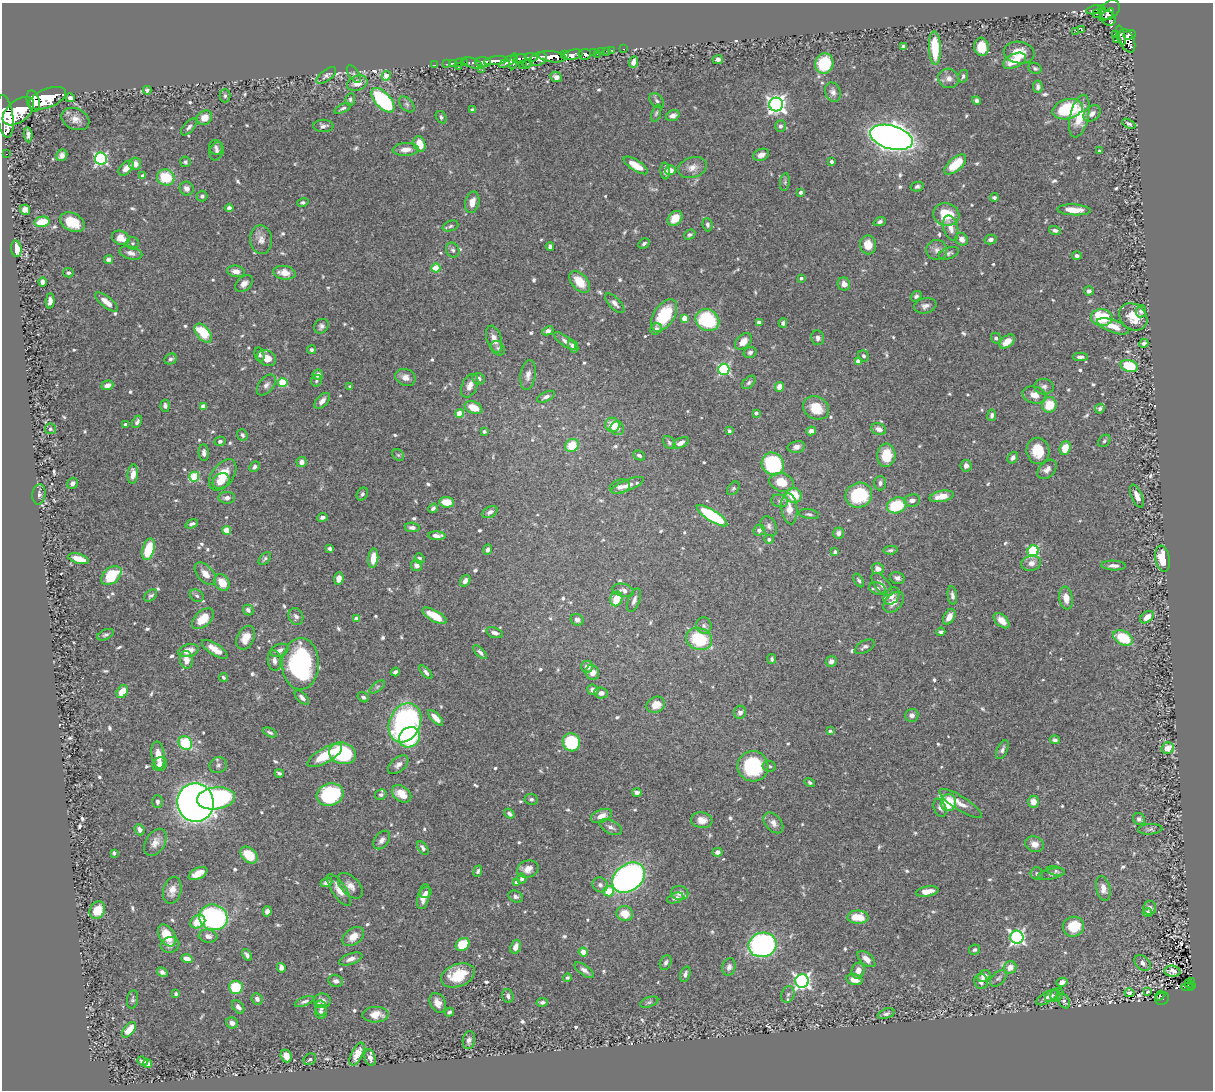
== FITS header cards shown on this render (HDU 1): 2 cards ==
NAXIS1  =                 1211
NAXIS2  =                 1088

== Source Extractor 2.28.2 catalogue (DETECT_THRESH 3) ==
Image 1211 x 1088 px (HDU 1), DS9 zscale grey, 1 PNG px = 1 image px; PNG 1215 x 1092 px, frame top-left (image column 1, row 1088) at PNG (2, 3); each listed source drawn as its Kron ellipse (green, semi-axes under 4 px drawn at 4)
Background 0.673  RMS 0.014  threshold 0.0435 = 3 sigma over >= 5 px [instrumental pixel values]
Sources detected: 769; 1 with non-positive FLUX_AUTO (blend fragments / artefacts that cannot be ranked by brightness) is neither listed nor drawn; of the other 768, the 500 brightest by FLUX_AUTO listed and drawn (268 fainter detections omitted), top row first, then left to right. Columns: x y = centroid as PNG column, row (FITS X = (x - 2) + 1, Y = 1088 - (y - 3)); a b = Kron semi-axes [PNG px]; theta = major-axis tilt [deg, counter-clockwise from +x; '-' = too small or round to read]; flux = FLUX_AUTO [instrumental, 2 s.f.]
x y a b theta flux
1095 10 8 3 12 190
1101 10 4 3 - 250
1110 10 11 8 47 420
1097 14 3 2 - 14
1107 15 8 3 37 370
1109 19 7 6 - 460
1081 29 3 3 - 54
1076 31 2 2 - 13
1116 34 4 3 - 130
1121 35 10 3 -76 230
1130 35 6 4 19 310
1116 39 3 2 - 5.8
1127 41 12 7 -67 590
903 46 4 3 - 1.9
981 47 9 7 -84 19
935 48 17 6 -88 36
624 49 3 2 - 14
612 50 3 3 - 27
606 51 2 2 - 5.9
602 52 4 3 - 49
593 53 3 3 - 130
1019 53 15 11 -10 15
564 54 4 3 - 410
585 54 6 5 - 430
597 54 2 2 - 7.8
572 55 11 5 13 1400
531 57 6 3 -6 360
552 57 14 5 -7 2800
520 59 7 4 18 580
538 59 9 6 24 1300
718 59 5 4 - 2.9
496 61 12 4 7 1400
514 61 8 3 78 560
1015 61 12 7 25 17
483 62 8 5 -3 1600
507 62 9 4 33 640
633 62 6 4 65 6.1
453 63 2 2 - 11
459 63 3 2 - 16
464 63 3 2 - 24
472 63 11 5 -20 93
824 63 10 9 - 48
447 64 3 2 - 19
528 64 5 4 - 210
435 65 2 2 - 9.3
522 65 2 2 - 18
458 67 3 2 - 71
1035 68 7 5 -27 2
482 70 4 2 - 3
354 74 10 5 -56 2.3
326 75 11 5 37 2.9
386 76 5 4 - 16
963 76 6 5 - 2.2
556 77 6 5 - 4.4
949 78 10 9 - 5.3
357 83 10 7 20 9.3
1038 87 6 5 - 2.7
147 90 4 4 - 2.1
833 92 10 7 -69 4.7
225 96 7 5 -90 2
47 98 20 9 21 5900
70 98 4 4 - 3.4
350 99 6 5 - 2.1
383 100 15 7 -48 120
977 100 4 4 - 2.7
33 101 11 6 -75 2800
657 101 9 5 -44 2.8
407 104 9 6 -46 3.2
776 104 7 7 - 480
343 108 8 4 26 2.3
1068 109 15 9 16 66
473 110 4 4 - 3
18 111 18 10 39 6200
656 113 9 4 71 2
1092 113 10 7 40 5.8
5 116 21 8 -82 4900
673 116 7 5 19 5.7
1079 116 22 9 77 24
441 117 6 5 - 2.1
205 118 8 6 44 12
75 119 14 10 -24 8.8
1129 124 7 4 -30 2.2
323 126 10 6 -1 3.2
780 126 6 5 - 2.5
189 127 10 5 48 3.7
28 135 7 4 -85 3.5
891 137 22 11 -16 1100
420 144 8 5 -69 16
216 147 7 6 - 2.9
406 149 13 6 3 8.1
217 151 9 6 72 3.5
1099 151 3 3 - 2.6
6 154 3 2 - 12
62 155 6 5 - 4.5
761 155 8 5 23 5.6
101 159 6 6 - 190
185 162 5 5 - 2
831 162 4 3 - 2
135 164 6 6 - 7.7
955 164 13 6 41 28
636 165 14 5 -32 16
126 168 9 5 43 8
692 168 14 10 17 8.5
670 170 5 5 - 13
665 171 8 5 -85 3.7
143 176 4 4 - 4.4
166 177 9 8 - 36
785 182 9 5 83 2.1
917 187 6 5 - 2.2
187 189 7 6 - 6.8
801 192 4 4 - 2.8
202 196 5 5 - 2.7
994 197 4 3 - 2.4
303 202 6 4 14 2.1
472 202 11 7 77 9.1
229 208 4 4 - 4.3
25 210 5 5 - 7.7
1074 210 17 5 -3 14
946 214 13 11 -14 30
675 218 8 6 46 16
42 222 7 5 11 26
72 222 13 9 -28 22
880 222 6 4 23 2.2
707 225 7 5 -83 2.2
450 226 8 5 20 2.3
951 228 13 7 -76 7.6
1055 230 6 4 -18 2.7
690 235 6 4 31 2.2
121 238 9 6 -27 14
962 239 7 6 - 6.4
991 239 6 5 - 3.2
261 240 14 11 -82 7.8
133 243 6 6 - 2
644 243 6 4 30 2.6
868 245 9 8 - 14
550 247 4 4 - 2.7
16 249 8 5 -83 16
453 250 8 6 -59 2.9
937 250 10 10 - 5.7
131 253 12 6 -15 5.2
949 253 10 5 20 2.8
1077 256 5 4 - 2.8
108 259 4 4 - 4.6
436 268 4 4 - 30
236 271 9 5 -8 6.7
68 273 5 4 - 2.2
284 273 11 6 -10 12
801 278 4 4 - 2.2
43 282 5 4 - 5.1
580 282 13 8 -48 20
244 284 10 6 43 5.5
844 284 6 6 - 6.4
1089 291 5 4 - 3.3
916 296 5 5 - 3
50 301 7 4 87 5.3
106 302 14 5 -39 10
615 303 12 5 -46 4.2
925 306 11 7 13 4.9
1141 311 6 5 - 3.2
664 315 18 10 57 43
1133 317 15 12 -40 18
1102 318 11 8 -6 50
685 319 4 4 - 18
707 320 12 10 -33 74
759 323 4 4 - 9.1
783 323 5 4 - 3.1
321 326 8 6 44 3.2
1113 326 17 6 -20 12
656 329 6 5 - 3.1
548 331 6 4 24 4.2
203 333 11 6 -51 46
818 338 7 6 - 3.6
996 338 5 5 - 2.3
494 339 14 7 -72 9
565 341 13 5 -36 5
743 341 10 6 45 10
1007 341 9 5 42 11
1144 343 5 4 - 2.2
573 346 7 4 -65 5.7
498 348 8 6 -46 2.8
312 350 4 4 - 2.1
750 352 6 5 - 2.6
259 354 7 5 -77 2.5
864 356 6 5 - 2.6
1080 357 7 4 -1 3.1
267 358 10 7 -28 12
171 359 6 5 - 2.9
858 361 4 4 - 7
1129 366 9 6 -17 36
724 369 5 5 - 110
318 375 5 5 - 4.7
528 375 15 7 80 6.9
405 377 10 8 -24 6.6
479 379 6 5 - 4.3
316 381 6 5 - 2
283 382 4 4 - 52
749 382 8 5 44 2.3
107 385 6 4 18 5.5
266 385 12 7 50 4.6
470 386 12 7 65 7.6
350 387 3 3 - 2
779 387 5 4 - 8.7
1044 387 9 8 - 4.1
1034 395 12 8 -16 8.8
546 397 9 4 25 3.6
322 401 9 5 47 5.3
1049 405 8 7 - 22
165 406 6 5 - 3.1
203 406 4 4 - 13
473 408 9 6 -23 17
816 408 13 11 -31 22
1100 409 5 4 - 2
460 413 4 4 - 26
756 413 4 3 - 2.8
992 415 6 4 82 2.8
137 422 7 4 61 2.9
126 424 4 3 - 2.6
612 425 7 7 - 18
617 428 7 6 - 3.7
50 429 5 5 - 2.1
879 429 8 5 -22 6.3
484 431 4 3 - 2
729 431 4 3 - 2.1
811 431 5 4 - 5.6
242 435 6 5 - 2.1
220 441 5 4 - 2.3
1104 441 7 5 46 2
669 443 7 5 -52 2.1
681 443 8 5 27 5.3
572 445 7 6 - 27
796 447 9 5 12 4.4
1065 448 7 5 69 20
1038 451 13 11 -79 24
204 453 8 5 -86 3.8
398 455 6 5 - 2
639 455 6 4 -25 2.4
886 455 12 9 86 23
1013 458 6 5 - 3.6
301 462 5 5 - 3.9
773 464 12 10 -50 110
966 466 6 5 - 5.6
254 467 6 4 47 2.5
1047 469 11 7 46 5.4
133 474 10 5 85 8.1
223 475 17 10 53 24
194 477 5 5 - 60
221 481 9 7 38 8.7
781 482 12 9 -17 20
72 483 6 5 - 4.2
880 483 7 6 - 3.1
628 485 17 5 22 6.2
620 487 10 7 15 4.2
733 488 8 5 49 1.9
39 494 10 6 83 4
362 494 7 5 60 2.5
793 495 8 7 - 26
859 495 13 12 - 55
942 496 12 5 11 14
1137 496 12 5 -67 6.8
227 498 8 6 2 5
912 500 8 6 8 4.8
780 501 8 6 -13 3.3
447 502 7 5 -6 15
897 505 10 7 20 46
433 508 5 4 - 2.6
789 509 15 8 -83 13
490 512 8 5 28 3.8
809 514 10 5 -9 2.6
712 516 18 5 -33 88
322 517 5 4 - 3.2
192 524 6 4 20 2.8
769 526 10 7 -63 3.5
412 527 7 5 -4 4
227 530 4 4 - 16
759 530 6 5 - 3.2
838 533 6 5 - 4.3
437 536 8 4 -4 6.2
769 539 5 4 - 2.8
148 549 11 6 74 38
330 549 4 3 - 2.4
488 550 5 4 - 3.3
890 550 7 4 5 2.3
1033 551 5 5 - 100
835 552 4 3 - 2.9
373 558 10 5 84 13
420 558 5 4 - 2.4
79 559 11 5 -16 16
265 559 8 4 49 2.2
1162 559 13 7 -81 22
1031 563 10 7 13 6
417 565 5 5 - 5.7
1113 566 12 5 -3 4.7
878 569 6 5 - 6.2
205 574 13 7 -48 8.9
111 576 11 7 42 44
897 578 7 6 - 3.7
339 579 6 4 84 5.9
859 580 7 4 -57 2
465 581 6 4 53 5.4
222 582 9 6 -55 15
882 584 14 7 -50 5.2
877 588 8 6 -16 3.3
623 590 11 6 -14 4.9
952 595 9 4 -83 3.9
151 596 7 5 41 2.1
197 596 7 5 -33 2.6
892 596 9 7 55 5.1
1066 598 11 6 -81 9.4
616 599 7 6 - 25
634 600 12 5 70 4.7
894 602 12 8 46 8.8
248 610 5 5 - 3.3
296 616 9 7 -64 4.5
434 616 14 5 -29 22
949 617 8 5 61 8.4
1147 617 7 5 39 10
203 619 13 7 42 20
357 619 4 4 - 9.6
577 620 6 5 - 3.7
1001 621 9 5 -43 10
704 626 8 7 - 4
941 632 4 3 - 2.5
495 633 9 5 -18 4
105 635 9 5 25 2.3
246 638 12 8 64 14
1123 638 10 7 -28 36
699 639 13 11 -20 53
865 647 11 5 30 3.6
215 649 15 5 -33 11
279 650 9 6 21 5
188 651 10 6 15 12
480 652 9 4 -45 2.7
772 659 5 4 - 2.1
186 660 9 6 -83 8.4
274 661 10 6 -82 5
831 661 5 5 - 4
301 664 26 18 89 160
587 667 6 6 - 5.9
395 672 4 4 - 3.8
426 672 8 4 -47 3.1
592 672 7 6 - 7.4
223 677 5 4 - 1.9
377 687 9 4 36 2.3
593 690 6 5 - 5.2
122 692 7 5 57 16
601 693 7 5 -3 4.4
363 697 6 4 -33 2.3
302 698 9 5 -44 3.7
656 705 10 7 30 12
740 712 6 6 - 3.8
912 715 7 6 - 4.3
436 718 10 4 -46 8.3
405 723 20 15 66 220
830 731 3 3 - 2.4
270 732 7 4 -24 2.2
409 737 11 9 38 57
1055 740 5 4 - 3.2
571 742 9 8 - 77
185 743 7 6 - 51
1168 748 6 5 - 10
1002 750 10 5 65 3.1
342 753 13 10 -18 93
158 755 13 6 -82 13
325 756 19 7 30 30
160 764 7 6 - 6
218 765 9 8 - 3.2
398 765 12 7 40 5.2
753 766 15 15 - 78
769 766 7 5 -9 2.8
279 773 4 3 - 2.4
810 783 5 4 - 2.1
637 792 5 4 - 2.9
402 794 11 7 -36 16
330 795 14 11 20 95
381 795 6 5 - 2.4
216 798 19 11 7 170
531 799 7 5 -8 2.1
157 802 6 5 - 2.7
1033 802 6 5 - 8.9
195 803 19 18 - 980
948 803 8 7 - 35
960 803 25 7 -32 11
940 808 9 6 -69 3.4
509 814 6 4 -37 2.9
601 816 11 6 22 8.4
1139 819 6 5 - 3
702 820 11 8 -8 8.9
773 823 12 8 -48 6.5
611 827 12 6 -27 4.9
1150 829 12 5 4 2.7
140 830 6 5 - 3.9
382 840 10 7 52 5.2
155 842 15 9 59 7.8
1035 844 9 7 -22 7.7
423 848 8 4 -57 3
717 852 5 4 - 3.8
114 853 4 3 - 2
249 855 10 7 -43 25
528 869 11 8 17 9
478 871 6 4 68 2.3
1056 871 9 4 -14 2
198 873 10 5 27 12
1037 874 6 6 - 2.5
1051 874 14 5 13 2.6
629 878 18 13 37 420
522 879 5 5 - 2.6
326 882 6 4 22 5
517 882 4 3 - 6.4
600 885 8 7 - 3.8
350 886 15 9 -47 7.9
1103 888 12 7 -77 7.5
172 890 14 9 76 8.4
339 890 19 7 -56 11
609 891 5 5 - 20
927 891 11 5 10 11
426 893 6 5 - 3.8
680 893 8 7 - 5.9
424 896 13 6 76 9.4
516 896 7 5 -24 2.9
675 898 8 5 20 4.1
1150 908 7 6 - 3.3
97 910 9 7 63 19
267 911 5 4 - 4.4
1147 913 5 4 - 4.2
625 914 8 7 - 14
213 917 14 12 -15 200
858 917 10 6 0 21
198 922 8 6 33 20
1073 927 11 10 - 29
167 935 12 7 -58 22
208 936 9 6 -6 6
353 937 12 8 38 12
1017 937 6 6 - 250
463 944 7 6 - 34
170 945 9 8 - 4.6
762 945 14 12 11 230
516 947 7 5 69 7.8
974 950 6 5 - 2.4
583 952 4 4 - 9.2
247 955 6 4 -56 2.9
187 959 5 4 - 8.7
351 959 12 5 19 6.1
866 959 11 6 -41 7.3
666 963 8 5 65 3.2
1142 963 9 6 -43 4.2
729 967 9 6 75 3.7
1010 967 6 6 - 9.5
281 968 5 4 - 5.7
584 970 11 5 -37 4.1
858 971 8 6 73 7.2
1172 971 8 5 -5 4.2
162 972 5 4 - 3.2
685 974 8 5 70 3.2
458 975 17 11 20 30
984 976 7 5 35 8.6
567 977 4 4 - 2
998 978 10 6 44 2.7
854 980 8 5 -14 9
336 981 7 6 - 3.6
802 981 6 6 - 320
981 981 8 6 -82 4.1
1191 981 4 2 - 17
1062 982 5 4 - 4.8
1189 984 4 3 - 25
1191 986 3 3 - 34
236 987 7 6 - 35
1187 987 6 2 -3 27
1147 991 3 3 - 6.7
1129 993 5 4 - 2
176 994 4 3 - 2.3
788 994 8 6 71 2.9
1057 995 7 6 - 2.6
508 996 7 5 -71 3.2
1052 996 8 5 38 2.5
1160 996 5 2 - 33
1047 997 12 5 32 4.6
257 999 6 5 - 3.5
1162 999 7 6 - 110
133 1000 9 5 82 2.3
304 1001 10 4 21 2.7
322 1001 8 7 - 5.7
1064 1001 8 5 -64 2.9
542 1002 6 4 11 2.6
649 1002 9 5 18 2.3
438 1003 10 7 -62 8.5
238 1007 7 5 -51 4.1
321 1008 7 5 -78 2.8
321 1012 7 6 - 2.9
449 1012 5 3 - 2.2
886 1014 9 5 20 3
376 1015 13 8 1 13
232 1023 6 5 - 4.7
129 1030 9 5 49 13
469 1040 9 6 80 4.6
357 1054 12 5 63 10
286 1056 6 5 - 9.2
370 1058 8 5 -73 5.2
310 1059 6 5 - 2.4
142 1061 5 3 - 3.2
148 1064 4 4 - 3.3
At the frame edge (FLAGS 8, measured only in part): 1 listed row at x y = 5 116
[268 fainter detections neither listed nor drawn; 1 non-positive-flux detection neither listed nor drawn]